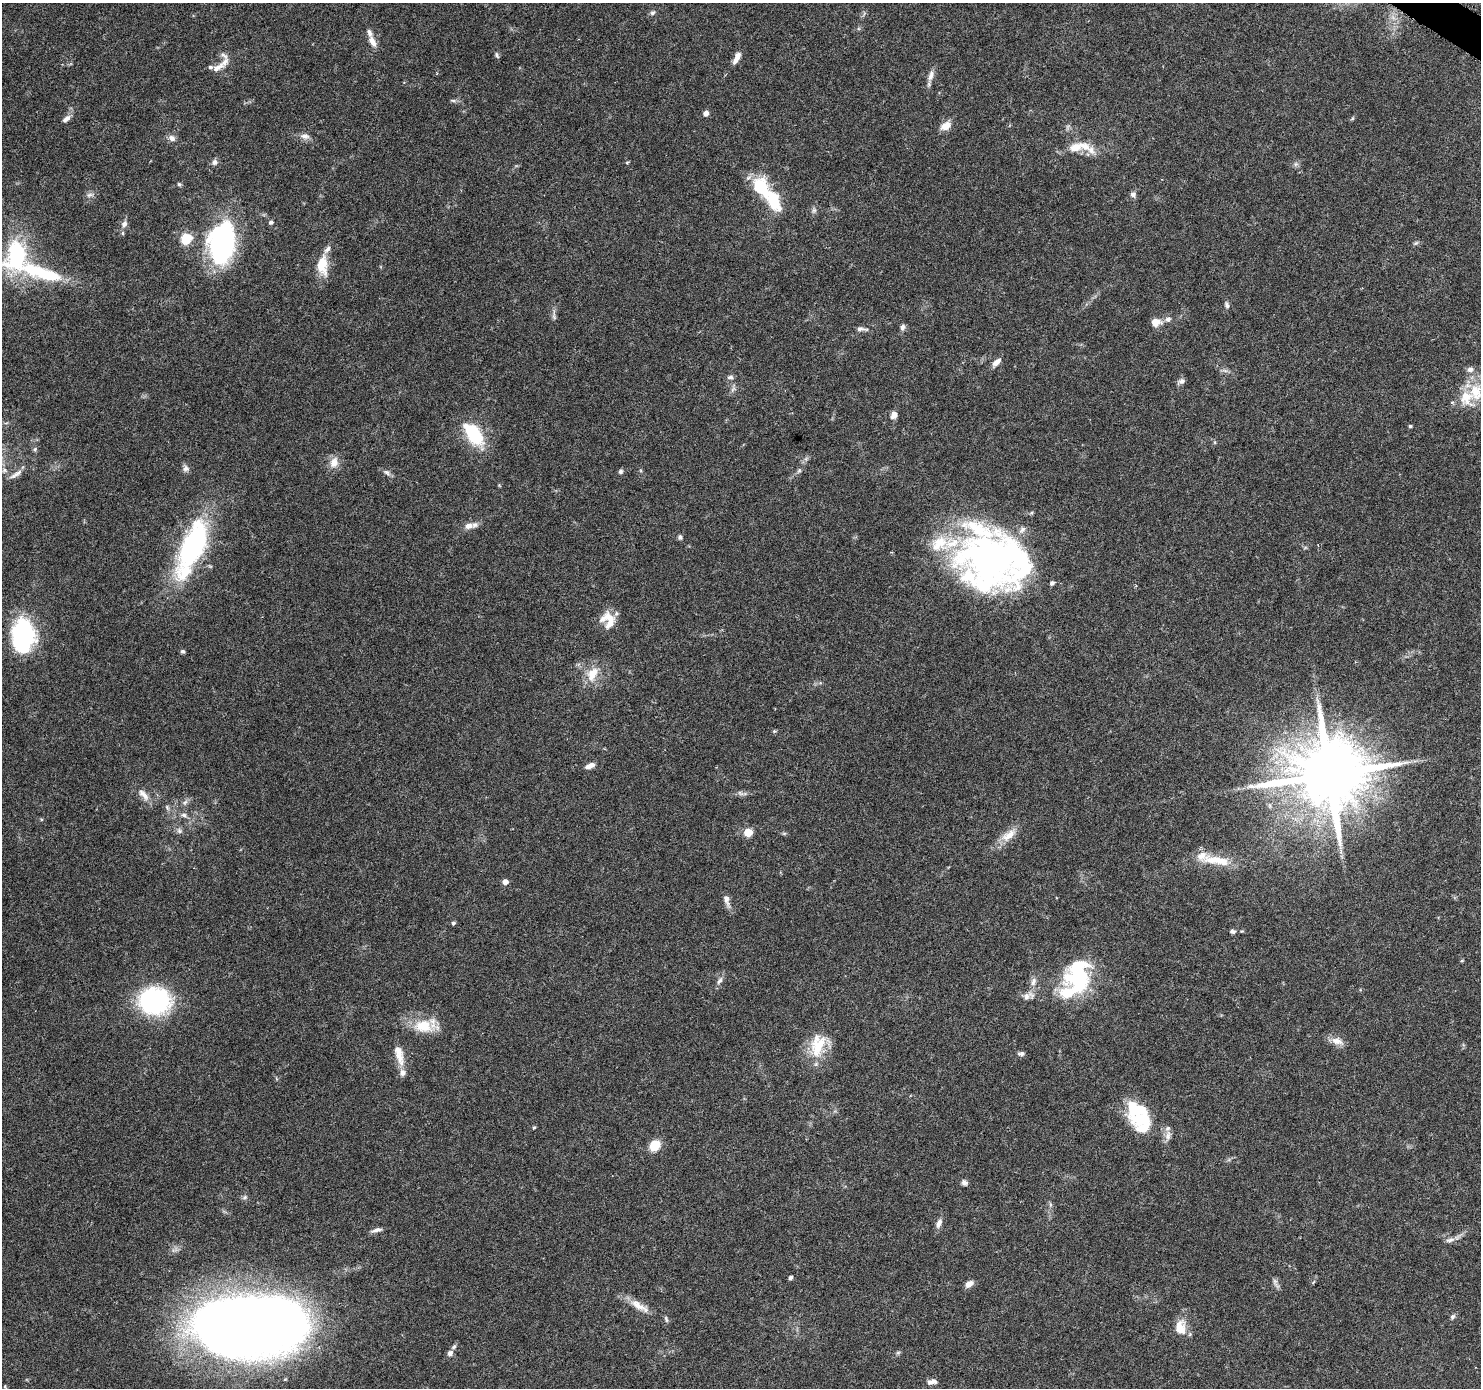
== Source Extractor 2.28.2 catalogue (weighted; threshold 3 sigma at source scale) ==
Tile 10 of 4 x 4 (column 2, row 3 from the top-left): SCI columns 1490-2968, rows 1644-3029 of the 5937 x 5999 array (HDU 1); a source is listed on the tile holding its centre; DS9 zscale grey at full resolution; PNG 1483 x 1390 px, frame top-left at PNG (2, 3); no overlay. Shown black and unused: <1% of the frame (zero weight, under 3 of 6 exposures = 1% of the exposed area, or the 3 px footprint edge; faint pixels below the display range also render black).
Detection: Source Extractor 2.28.2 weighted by HDU 2 'WHT'; one run over the whole footprint, this tile lists its part. Background 0.0521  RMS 0.0025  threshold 0.0103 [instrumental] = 3 sigma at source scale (4.09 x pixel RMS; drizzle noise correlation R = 1.36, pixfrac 0.8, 0.0396/0.0396 arcsec/px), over >= 5 px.
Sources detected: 144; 9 inside a brighter object's white glare — not listed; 22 inside a brighter listed object's ellipse — not listed separately; the other 113 listed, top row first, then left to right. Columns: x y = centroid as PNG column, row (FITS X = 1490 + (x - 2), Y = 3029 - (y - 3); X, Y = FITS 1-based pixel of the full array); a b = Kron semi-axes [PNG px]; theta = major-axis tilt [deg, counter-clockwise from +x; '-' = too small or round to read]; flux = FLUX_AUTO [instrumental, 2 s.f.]
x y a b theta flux
652 13 8 6 44 0.6
372 41 16 7 -65 1.9
497 55 9 4 -72 0.49
737 58 15 6 64 1.8
218 67 19 8 27 1.9
931 75 17 7 72 1.6
453 100 9 4 -11 0.47
706 113 5 4 - 1.6
1352 118 7 4 45 0.31
66 119 13 7 39 1.1
946 126 13 8 34 2.4
305 136 13 8 -8 1.3
172 138 9 7 -30 1.2
1075 147 20 12 18 3.5
214 162 7 7 - 0.87
627 162 5 4 - 0.32
1296 164 6 6 - 0.59
179 184 6 5 - 0.37
761 188 22 14 -61 12
1133 194 8 7 - 0.81
89 195 9 6 18 0.77
814 210 9 6 80 0.66
271 222 7 5 -11 0.5
124 224 10 7 59 1.1
186 239 11 10 - 5.7
219 242 47 25 90 33
1416 243 8 5 27 0.44
17 255 41 30 85 25
322 265 21 11 -88 6.1
47 275 36 13 -16 13
1227 305 9 6 -70 0.66
554 316 10 5 -79 0.67
1168 319 9 8 - 0.97
1156 322 11 9 8 2.4
903 327 8 6 72 0.77
862 329 16 5 -6 0.88
996 362 11 6 42 1.6
1225 370 9 4 -9 0.65
730 377 8 6 -5 0.74
1181 381 11 6 27 0.81
1476 392 31 25 31 10
894 415 7 6 - 1.7
1410 426 4 4 - 0.35
474 434 27 14 -56 14
35 449 6 5 - 0.41
806 459 7 5 55 0.55
334 462 14 11 71 2.4
186 468 9 9 - 0.94
4 470 8 6 1 0.76
620 471 6 6 - 0.53
799 471 7 5 68 0.5
387 473 12 6 -43 0.84
16 474 22 6 31 1.6
468 526 13 8 23 1.5
680 537 6 5 - 0.5
193 545 74 25 66 40
1305 548 6 4 19 0.3
989 558 68 61 -1 92
1052 583 6 5 - 0.49
609 617 21 12 -43 3.5
23 635 33 22 88 29
183 651 5 5 - 0.49
592 674 22 13 59 4.4
774 731 5 5 - 0.29
590 766 11 6 20 1.4
1329 774 20 18 35 2800
740 793 9 4 -35 0.59
144 795 21 8 -49 2.1
185 802 10 5 62 0.74
167 807 8 4 -55 0.49
184 815 10 6 -23 0.87
179 831 8 6 -46 0.69
748 832 5 5 - 8.6
784 833 7 4 0 0.34
1008 835 25 11 35 3.5
1217 860 43 11 -8 6.7
505 882 5 4 - 1.6
726 900 17 7 -75 1.5
453 923 5 4 - 0.48
1232 931 7 5 -8 0.63
1462 961 5 3 - 0.23
1078 976 33 26 77 24
719 981 12 5 51 0.85
1033 981 12 7 74 1.4
1028 996 18 10 21 1.9
154 1001 22 18 -2 47
423 1026 32 16 -6 7
1337 1041 18 9 -20 2
818 1045 34 19 75 8.3
1021 1054 9 5 5 0.63
399 1055 28 9 -76 3.4
1142 1119 36 20 1 8.9
534 1128 5 3 - 0.31
1168 1136 15 8 77 1.5
655 1145 10 8 49 5.4
964 1183 8 7 - 0.75
245 1197 8 6 17 0.55
1050 1205 8 4 -82 0.46
939 1223 12 6 66 1.4
377 1230 14 5 13 1
1450 1240 13 6 15 1.1
790 1278 4 4 - 0.63
1275 1281 7 6 - 0.65
969 1284 9 6 36 1.5
639 1306 30 9 -32 3.3
1453 1317 8 6 62 0.53
666 1319 9 4 -70 0.44
1180 1328 15 11 -84 4.4
250 1329 91 45 1 380
454 1347 8 5 45 0.53
450 1353 7 6 - 0.93
898 1353 6 5 - 0.38
932 1381 12 6 5 1.1
Isophote crosses this tile's border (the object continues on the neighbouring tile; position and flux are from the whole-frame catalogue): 2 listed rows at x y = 17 255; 1476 392